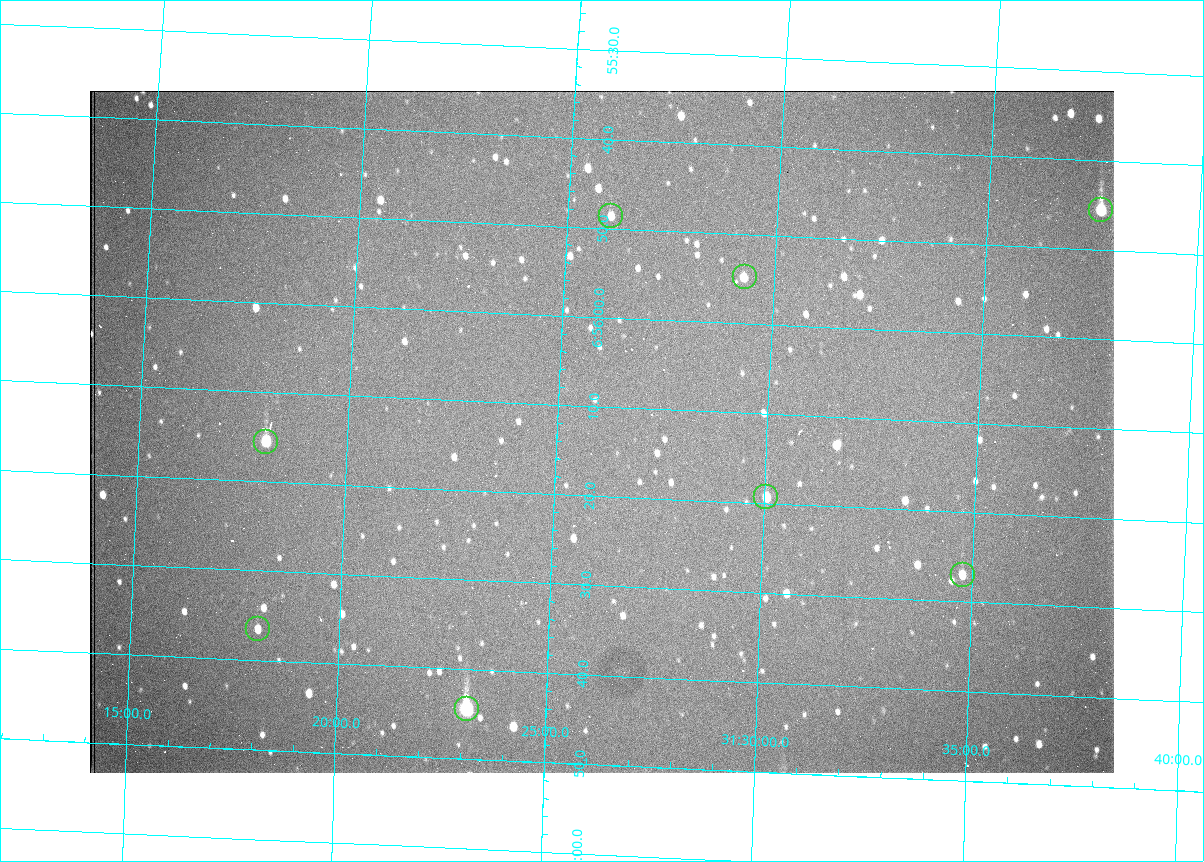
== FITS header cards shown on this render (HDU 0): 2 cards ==
NAXIS1  =                 1024 /fastest changing axis
NAXIS2  =                  682 /next to fastest changing axis

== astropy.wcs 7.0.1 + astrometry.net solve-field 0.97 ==
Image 1024 x 682 px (HDU 0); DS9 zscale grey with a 90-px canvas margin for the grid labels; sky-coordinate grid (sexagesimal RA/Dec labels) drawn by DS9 from the SOLVED WCS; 8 Tycho-2 reference stars matched to detected sources circled (green)
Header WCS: RA---TAN/DEC--TAN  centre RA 06:56:13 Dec +31:26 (104.05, +31.43 deg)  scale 1.44 arcsec/px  FOV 24.5' x 16.3'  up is -93 deg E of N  parity flipped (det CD > 0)
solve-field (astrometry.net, Tycho-2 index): VERIFIED the header's WCS against the Tycho-2 star catalogue (8 matches, 0 conflicts) and refined it, rather than solving blind
Solved WCS: RA---TAN-SIP/DEC--TAN-SIP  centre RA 06:56:13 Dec +31:26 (104.05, +31.43 deg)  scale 1.43 arcsec/px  FOV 24.4' x 16.3'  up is -93 deg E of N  parity flipped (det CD > 0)
The solver's refit moves the header's centre by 2 arcsec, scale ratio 0.9972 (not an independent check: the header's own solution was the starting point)
Tycho-2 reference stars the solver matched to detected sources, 8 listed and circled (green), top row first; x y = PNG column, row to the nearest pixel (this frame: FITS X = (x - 90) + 1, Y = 682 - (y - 91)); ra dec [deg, ICRS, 3 dp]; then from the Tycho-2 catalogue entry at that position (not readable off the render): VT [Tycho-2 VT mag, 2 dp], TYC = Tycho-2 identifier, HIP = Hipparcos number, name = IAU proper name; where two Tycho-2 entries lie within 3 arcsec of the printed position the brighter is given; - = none
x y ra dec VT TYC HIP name
1101 210 103.940 +31.628 9.24 2437-728-1 - -
611 216 103.952 +31.434 11.53 2437-424-1 - -
745 277 103.978 +31.488 11.51 2437-421-1 - -
266 442 104.065 +31.301 9.89 2437-425-1 - -
766 497 104.081 +31.501 10.83 2437-37-1 - -
963 575 104.112 +31.580 11.47 2437-71-1 - -
258 629 104.152 +31.301 11.67 2437-646-1 - -
467 709 104.185 +31.385 8.52 2437-370-1 33393 -